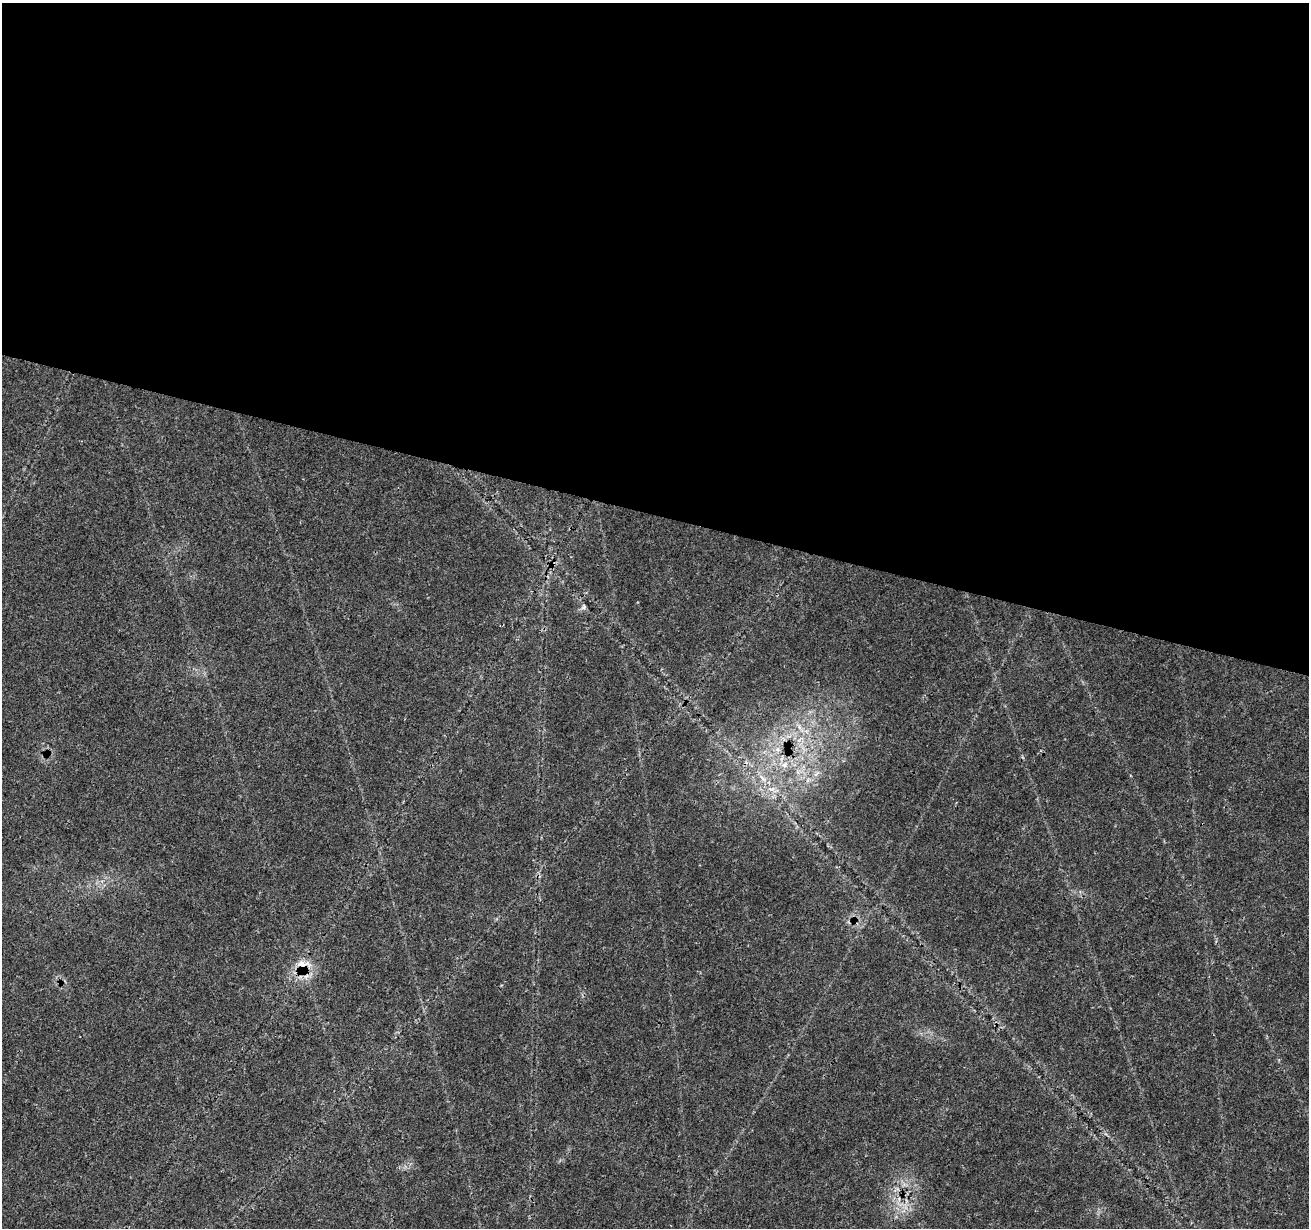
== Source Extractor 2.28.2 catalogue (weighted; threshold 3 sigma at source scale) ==
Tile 3 of 4 x 4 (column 3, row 1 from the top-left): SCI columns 2623-3929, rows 3962-5187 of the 5237 x 5409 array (HDU 1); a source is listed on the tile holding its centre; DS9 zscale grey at full resolution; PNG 1311 x 1230 px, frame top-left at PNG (2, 3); no overlay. Shown black and unused: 42% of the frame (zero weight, under 3 of 4 exposures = <1% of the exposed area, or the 3 px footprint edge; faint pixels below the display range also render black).
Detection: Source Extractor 2.28.2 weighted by HDU 2 'WHT'; one run over the whole footprint, this tile lists its part. Background 0.0269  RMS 0.0024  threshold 0.0107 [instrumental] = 3 sigma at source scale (4.5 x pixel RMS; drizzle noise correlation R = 1.50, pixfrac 1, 0.0396/0.0396 arcsec/px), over >= 5 px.
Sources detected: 6; all 6 listed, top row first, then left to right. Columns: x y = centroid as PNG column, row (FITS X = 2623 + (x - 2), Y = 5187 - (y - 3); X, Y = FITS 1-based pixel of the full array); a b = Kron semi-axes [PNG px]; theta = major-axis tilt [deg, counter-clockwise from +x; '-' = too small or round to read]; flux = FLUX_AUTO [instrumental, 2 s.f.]
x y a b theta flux
583 607 8 6 48 0.56
778 749 7 4 72 0.7
785 765 10 7 39 1.5
762 778 13 3 -45 0.94
772 789 11 3 11 0.73
303 965 22 20 52 5.7
Overlapping masked pixels (flux is a lower limit): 1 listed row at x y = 303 965